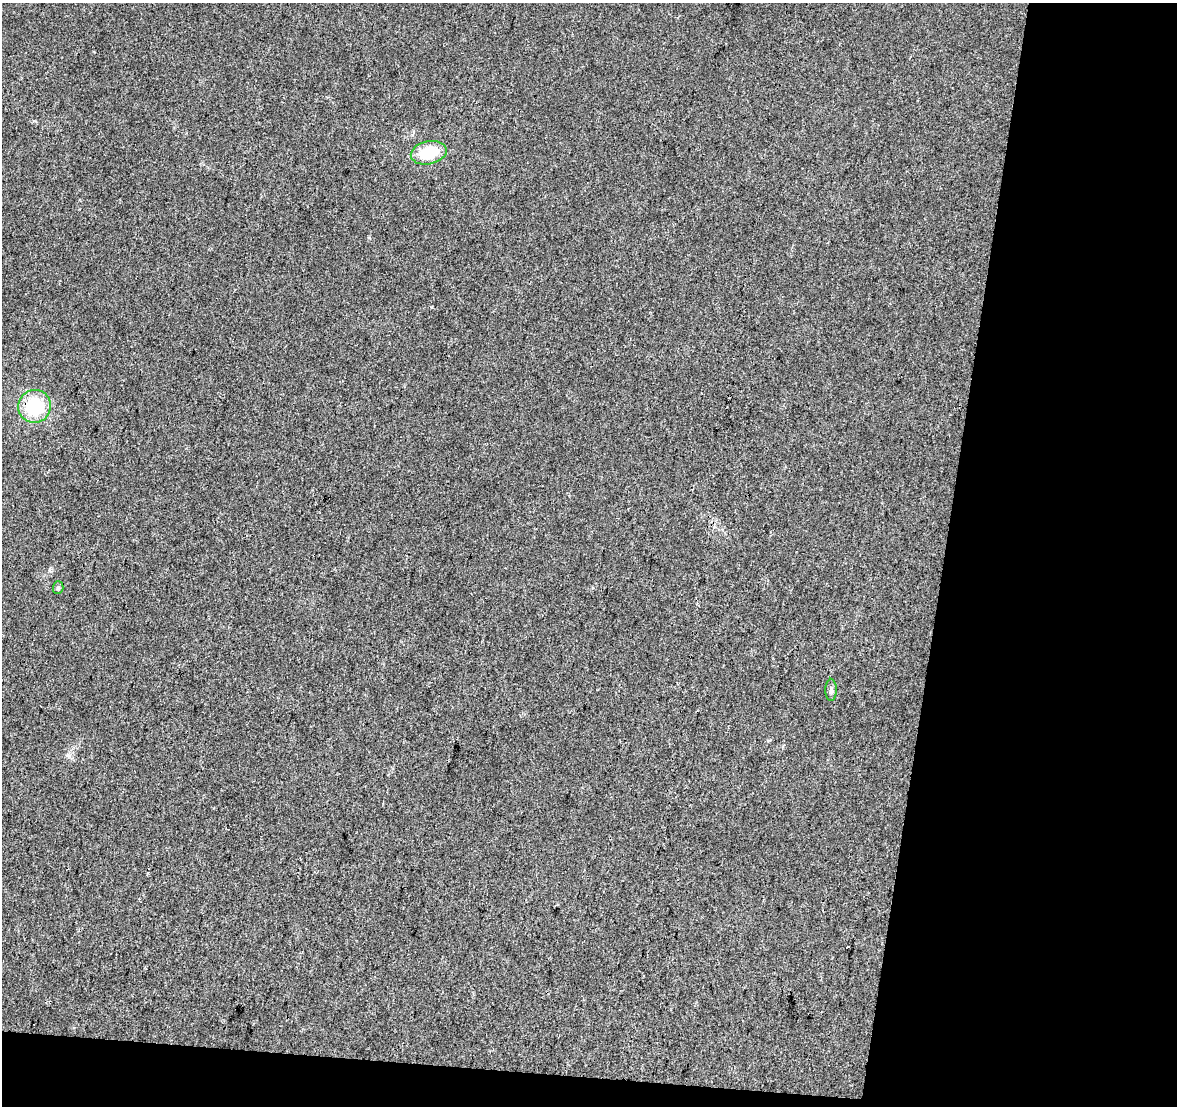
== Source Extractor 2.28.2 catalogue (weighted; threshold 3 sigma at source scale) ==
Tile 4 of 2 x 2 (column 2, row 2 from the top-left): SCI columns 1176-2350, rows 129-1232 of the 2350 x 2448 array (HDU 1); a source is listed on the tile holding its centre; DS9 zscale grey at full resolution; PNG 1179 x 1108 px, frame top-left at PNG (2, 3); each listed source drawn as its Kron ellipse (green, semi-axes under 4 px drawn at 4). Shown black and unused: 23% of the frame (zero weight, under 3 of 4 exposures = <1% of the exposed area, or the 3 px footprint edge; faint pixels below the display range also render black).
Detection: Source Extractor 2.28.2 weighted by HDU 2 'WHT'; one run over the whole footprint, this tile lists its part. Background 0.0235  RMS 0.0046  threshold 0.0207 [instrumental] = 3 sigma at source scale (4.5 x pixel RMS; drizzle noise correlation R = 1.50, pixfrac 1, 0.0396/0.0396 arcsec/px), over >= 5 px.
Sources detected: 4; all 4 listed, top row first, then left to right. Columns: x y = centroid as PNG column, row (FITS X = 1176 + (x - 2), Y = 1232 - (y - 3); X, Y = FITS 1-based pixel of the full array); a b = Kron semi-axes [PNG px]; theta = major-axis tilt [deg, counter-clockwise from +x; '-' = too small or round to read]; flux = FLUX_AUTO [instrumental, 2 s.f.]
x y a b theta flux
429 153 18 11 12 14
35 406 16 16 - 23
58 588 6 5 - 0.83
831 690 11 6 -90 1.4